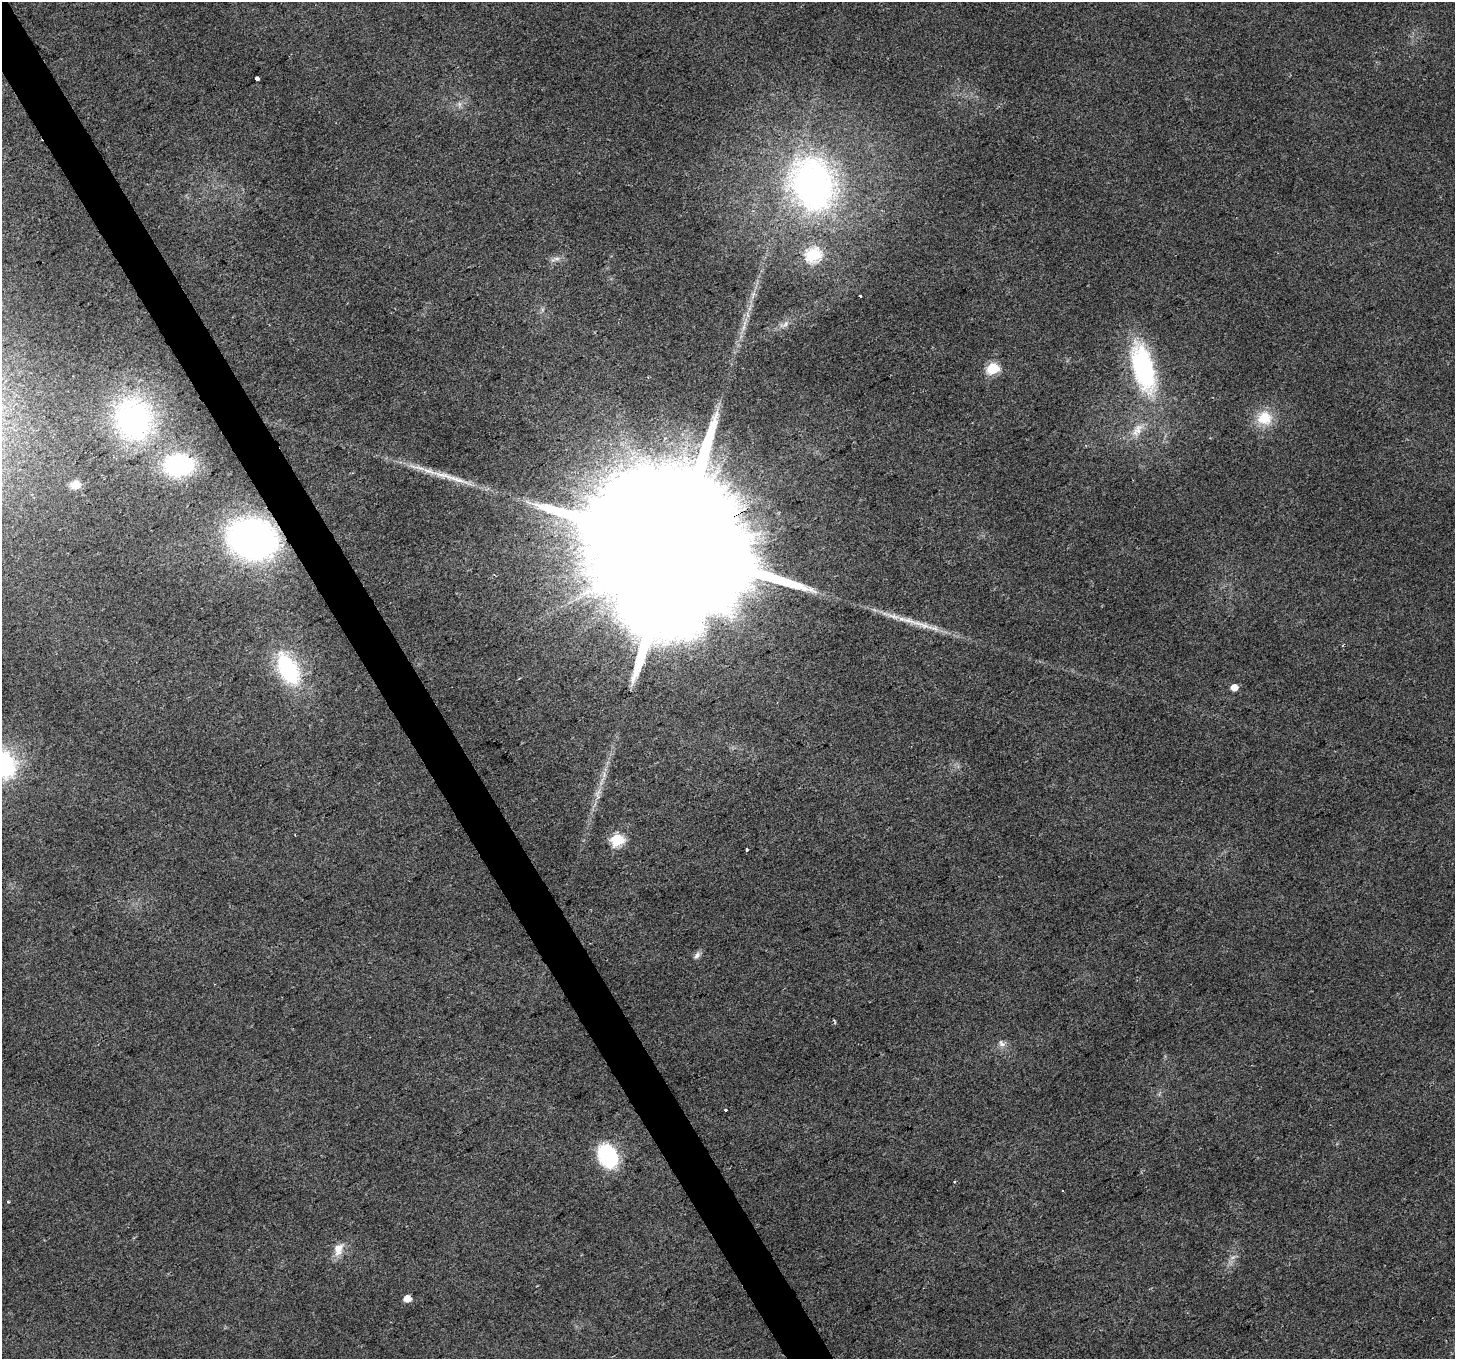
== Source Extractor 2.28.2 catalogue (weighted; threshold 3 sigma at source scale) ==
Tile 11 of 4 x 4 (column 3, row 3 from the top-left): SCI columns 2907-4359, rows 1524-2880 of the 5811 x 5702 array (HDU 1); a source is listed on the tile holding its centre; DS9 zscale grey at full resolution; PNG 1457 x 1361 px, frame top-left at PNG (2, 2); no overlay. Shown black and unused: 3% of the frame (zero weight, under 2 of 3 exposures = <1% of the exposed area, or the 3 px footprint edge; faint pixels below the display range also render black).
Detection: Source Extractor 2.28.2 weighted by HDU 2 'WHT'; one run over the whole footprint, this tile lists its part. Background 0.0455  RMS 0.0072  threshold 0.0324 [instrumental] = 3 sigma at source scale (4.5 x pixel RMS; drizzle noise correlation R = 1.50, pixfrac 1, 0.0396/0.0396 arcsec/px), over >= 5 px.
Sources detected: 34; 1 too faint to see at this stretch — not listed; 1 inside a brighter listed object's ellipse — not listed separately; the other 32 listed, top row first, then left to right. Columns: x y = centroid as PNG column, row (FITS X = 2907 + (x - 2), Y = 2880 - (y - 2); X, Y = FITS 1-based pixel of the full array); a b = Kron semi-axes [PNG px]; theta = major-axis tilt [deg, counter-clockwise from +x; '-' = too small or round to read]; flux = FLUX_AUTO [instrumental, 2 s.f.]
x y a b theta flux
257 78 4 3 - 17
459 104 7 5 -90 1.8
813 184 46 35 -73 270
814 255 7 6 - 110
556 259 16 4 18 2.9
860 296 3 3 - 3.6
785 324 12 6 45 3.6
993 368 6 6 - 70
1143 368 50 21 -75 110
1264 418 20 19 - 19
133 419 37 33 -85 180
1138 429 18 12 58 10
179 465 29 21 6 83
445 476 38 7 -14 15
75 485 9 8 - 8.4
252 539 37 29 -16 300
677 546 87 31 27 96000
922 625 37 7 -18 14
288 669 44 24 -61 63
1234 687 5 5 - 8
3 765 25 23 -59 97
617 840 6 6 - 88
747 850 3 2 - 1.1
697 955 10 7 50 2.8
834 1021 8 2 -60 0.76
1001 1043 11 7 -63 3.3
725 1110 3 3 - 3
607 1156 17 12 -62 85
1062 1190 3 2 - 0.52
8 1202 3 3 - 0.85
338 1249 18 12 73 8.7
407 1298 5 5 - 7.9
Overlapping masked pixels (flux is a lower limit): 2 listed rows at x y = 252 539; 677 546
Isophote crosses this tile's border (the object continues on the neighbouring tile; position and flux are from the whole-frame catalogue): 1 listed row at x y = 3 765